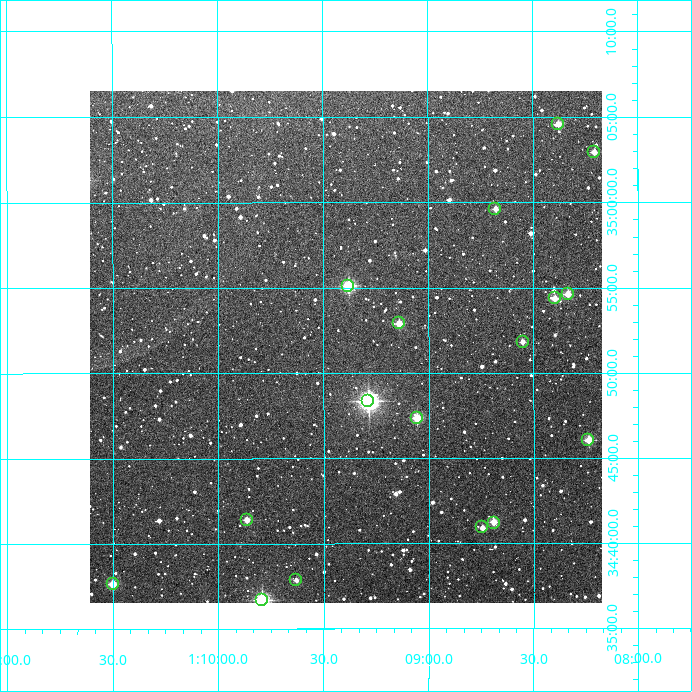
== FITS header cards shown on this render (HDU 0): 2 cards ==
NAXIS1  =                  512
NAXIS2  =                  512

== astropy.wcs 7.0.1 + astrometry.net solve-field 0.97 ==
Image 512 x 512 px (HDU 0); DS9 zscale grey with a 90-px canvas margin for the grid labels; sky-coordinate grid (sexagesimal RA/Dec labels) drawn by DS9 from the SOLVED WCS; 17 Tycho-2 reference stars matched to detected sources circled (green)
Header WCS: RA---TAN/DEC--TAN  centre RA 01:09:24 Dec +34:52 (17.35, +34.86 deg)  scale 3.52 arcsec/px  FOV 30.0' x 30.0'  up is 0 deg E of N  parity normal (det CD < 0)
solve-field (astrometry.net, Tycho-2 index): VERIFIED the header's WCS against the Tycho-2 star catalogue (17 matches, 0 conflicts) and refined it, rather than solving blind
Solved WCS: RA---TAN-SIP/DEC--TAN-SIP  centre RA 01:09:24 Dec +34:52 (17.35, +34.86 deg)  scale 3.51 arcsec/px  FOV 30.0' x 30.0'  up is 0 deg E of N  parity normal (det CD < 0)
The solver's refit moves the header's centre by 0.45 arcsec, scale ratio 0.999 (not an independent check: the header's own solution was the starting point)
Tycho-2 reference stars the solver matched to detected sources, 17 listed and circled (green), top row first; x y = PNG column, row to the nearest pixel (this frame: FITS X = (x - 90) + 1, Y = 512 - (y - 91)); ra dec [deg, ICRS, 3 dp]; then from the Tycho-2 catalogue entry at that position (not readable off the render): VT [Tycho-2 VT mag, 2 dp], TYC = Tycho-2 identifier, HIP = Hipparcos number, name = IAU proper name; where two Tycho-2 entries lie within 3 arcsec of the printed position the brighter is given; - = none
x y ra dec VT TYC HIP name
558 124 17.094 +35.077 11.13 2286-188-1 - -
594 152 17.052 +35.049 11.19 2286-554-1 - -
495 209 17.170 +34.994 11.19 2286-1238-1 - -
348 286 17.345 +34.919 9.33 2286-431-1 - -
568 294 17.084 +34.910 11.07 2286-788-1 - -
555 298 17.099 +34.906 11.27 2286-391-1 - -
399 323 17.285 +34.882 10.85 2286-1151-1 - -
523 342 17.138 +34.864 11.17 2286-315-1 - -
368 401 17.322 +34.806 7.57 2286-206-1 5425 -
417 418 17.264 +34.790 10.45 2286-223-1 - -
588 440 17.060 +34.768 10.17 2286-33-1 - -
247 520 17.466 +34.690 11.86 2286-1215-1 - -
494 523 17.172 +34.687 11.04 2286-99-1 - -
482 527 17.186 +34.682 12.10 2286-563-1 - -
296 580 17.407 +34.631 11.40 2286-466-1 - -
113 584 17.625 +34.627 10.54 2286-784-1 - -
262 600 17.448 +34.612 8.54 2286-145-1 5453 -